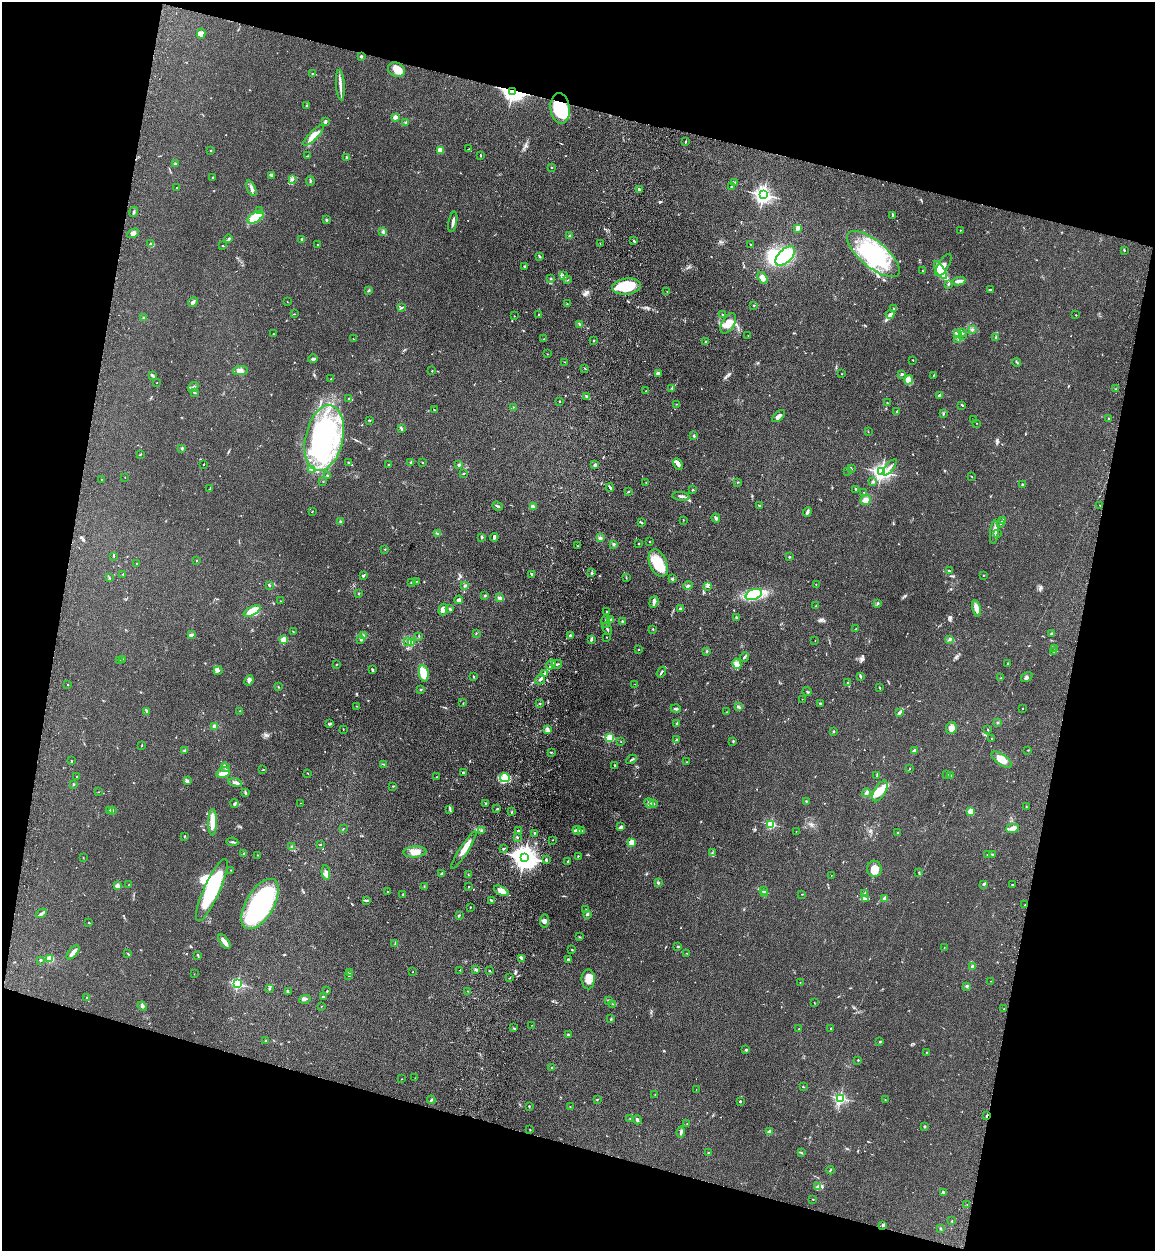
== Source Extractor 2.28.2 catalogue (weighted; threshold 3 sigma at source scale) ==
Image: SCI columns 360-4969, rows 36-5030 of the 5209 x 5064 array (HDU 1 of 3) = the unmasked area's bounding box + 8 px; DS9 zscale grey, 4 x 4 block average (1 PNG px = mean of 4 x 4 image px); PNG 1157 x 1253 px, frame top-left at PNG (2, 2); each listed source drawn as its Kron ellipse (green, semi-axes under 4 px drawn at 4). Shown black and unused: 30% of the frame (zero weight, under 3 of 4 exposures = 6% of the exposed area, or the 3 px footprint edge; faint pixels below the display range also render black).
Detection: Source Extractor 2.28.2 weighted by HDU 2 'WHT'. Background 0.135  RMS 0.0077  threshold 0.0348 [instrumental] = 3 sigma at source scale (4.5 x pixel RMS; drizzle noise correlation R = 1.50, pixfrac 1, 0.05/0.05 arcsec/px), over >= 5 px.
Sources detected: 668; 10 inside a brighter object's white glare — neither listed nor drawn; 10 coinciding with a brighter row at this scale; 38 inside a brighter listed object's ellipse — not listed separately; of the other 610, all 500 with FLUX_AUTO >= 1.44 (the completeness limit of this list) listed and drawn (110 fainter detections not listed), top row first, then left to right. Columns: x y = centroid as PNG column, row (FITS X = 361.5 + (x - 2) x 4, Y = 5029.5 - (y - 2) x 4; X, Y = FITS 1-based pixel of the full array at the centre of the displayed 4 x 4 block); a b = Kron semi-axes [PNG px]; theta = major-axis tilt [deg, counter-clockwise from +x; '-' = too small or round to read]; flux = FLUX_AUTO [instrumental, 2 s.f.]
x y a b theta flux
201 34 5 4 - 20
361 56 2 2 - 32
396 70 9 7 -27 56
312 74 4 2 - 2.6
340 85 15 2 -85 25
512 91 3 3 - 2700
307 105 2 2 - 2.4
560 108 15 9 -83 190
395 117 2 2 - 80
325 122 4 2 - 8.9
406 123 3 2 - 4.5
313 135 14 3 44 47
685 141 2 2 - 4.2
469 149 2 2 - 2.2
211 150 2 2 - 2.7
440 150 4 3 - 38
308 156 4 2 - 4.4
480 156 2 2 - 2.1
346 157 3 2 - 4.5
175 164 2 2 - 4.6
552 167 2 2 - 2.1
271 175 3 2 - 11
213 177 2 2 - 8
292 179 2 2 - 2.5
310 181 5 2 - 3.2
735 183 3 3 - 6.2
732 186 2 2 - 2.9
177 188 2 2 - 2.1
251 188 8 2 -66 13
639 189 3 2 - 11
763 195 2 2 - 1900
259 211 3 2 - 3.2
134 212 5 2 - 6.1
893 215 3 2 - 5.2
255 217 9 5 30 120
326 220 2 2 - 4.5
453 222 10 2 80 17
797 228 4 4 - 11
960 230 2 2 - 1.7
383 232 4 3 - 8.7
133 233 6 3 28 16
569 235 2 2 - 3.2
228 239 4 2 - 6.1
302 239 4 2 - 5.3
633 240 2 2 - 3.4
151 243 3 2 - 5.7
600 244 2 2 - 4.6
750 244 2 2 - 3.2
317 245 2 2 - 1.6
223 246 3 2 - 2.3
1124 250 2 2 - 5.6
873 254 32 13 -40 470
539 256 4 2 - 5
785 256 12 6 43 270
943 265 12 5 59 39
524 266 2 2 - 12
940 270 10 3 -57 190
923 271 2 2 - 1.7
563 276 3 2 - 4.7
762 278 6 3 -57 26
551 279 2 2 - 3.3
568 280 2 2 - 1.8
959 281 6 2 10 26
948 284 3 2 - 4.4
627 287 14 8 7 180
990 289 3 2 - 4.1
369 290 3 2 - 1.7
667 292 2 2 - 1.9
287 301 2 2 - 1.5
193 302 5 2 - 9.4
567 304 2 2 - 1.6
754 305 2 2 - 1.8
401 308 3 2 - 7.3
894 309 2 2 - 5.7
294 314 2 2 - 1.9
723 314 2 2 - 2.9
890 314 5 3 - 9.5
539 315 2 2 - 3.1
1076 315 2 2 - 2.7
514 316 2 2 - 2.1
144 318 2 2 - 5
728 323 11 6 59 52
580 324 2 2 - 3.5
972 329 2 2 - 1.9
963 333 2 2 - 3.7
274 334 2 2 - 1.5
958 334 2 2 - 2.3
748 335 2 2 - 1.6
962 335 2 2 - 2.7
996 337 2 2 - 4.9
353 339 3 2 - 1.7
544 339 2 2 - 1.9
958 340 2 2 - 1.7
594 341 2 2 - 2.7
706 341 3 2 - 3.4
547 354 2 2 - 3.2
313 359 5 2 - 10
913 360 2 2 - 2.4
564 362 2 2 - 2.1
1017 362 4 2 - 3.9
585 368 3 2 - 3.1
240 371 7 4 5 19
432 371 2 2 - 1.9
658 373 3 3 - 14
841 374 2 2 - 1.5
902 374 3 2 - 6.6
934 375 3 2 - 2.8
152 376 4 2 - 9.4
331 379 2 2 - 1.5
909 380 5 3 - 13
157 383 2 2 - 3
193 387 6 2 38 9
672 388 2 2 - 3.3
1115 389 2 2 - 2.7
646 391 2 2 - 4.7
194 392 3 2 - 5.7
939 395 2 2 - 5.5
587 397 3 2 - 7.4
348 399 2 2 - 2
560 401 2 2 - 9
887 403 2 2 - 1.5
676 404 2 2 - 2.4
962 405 4 2 - 3.5
513 407 2 2 - 1.7
434 410 2 2 - 2.8
897 411 2 2 - 3.1
943 414 2 2 - 4.7
779 416 8 3 40 18
1109 419 4 2 - 2.9
370 420 2 2 - 1.9
973 420 2 2 - 1.8
976 423 2 2 - 3.2
402 429 4 2 - 5.4
868 431 3 2 - 2
694 436 3 2 - 5.2
324 438 33 19 77 520
182 448 3 2 - 5.3
140 454 2 2 - 2.8
411 462 3 2 - 6.4
422 462 2 2 - 2.3
348 463 3 2 - 5.9
203 464 2 2 - 3.7
388 464 2 2 - 1.7
678 464 6 4 -61 21
459 465 3 2 - 6.2
595 465 2 2 - 41
890 467 10 2 51 13
851 468 3 2 - 2.8
312 470 2 2 - 3.9
848 471 2 2 - 1.8
881 472 2 2 - 1700
463 474 2 2 - 2.4
327 476 2 2 - 3.4
125 477 2 2 - 1.5
972 477 2 2 - 2
101 479 2 2 - 2.8
323 481 2 2 - 1.6
646 482 2 2 - 1.5
737 482 2 2 - 1.7
873 482 3 2 - 6.7
1022 484 2 2 - 3.2
610 487 4 2 - 8.7
210 489 4 2 - 2.9
856 489 3 2 - 3.7
693 490 2 2 - 2.6
628 492 2 2 - 2.5
864 493 2 2 - 2.2
681 496 9 2 -7 12
866 500 6 4 38 22
759 505 2 2 - 3
1100 505 2 2 - 2
497 506 5 2 - 8.6
533 507 4 2 - 6.8
312 512 3 2 - 1.9
807 512 5 2 - 15
716 518 4 3 - 9.9
683 520 2 2 - 1.7
1003 520 4 2 - 6
340 522 3 2 - 5.1
641 522 3 2 - 4.6
1001 523 2 2 - 2.5
994 532 11 3 84 30
437 533 2 2 - 3.3
997 534 4 2 - 5.7
482 537 3 2 - 5.2
494 537 4 2 - 12
600 538 3 3 - 7.7
650 542 2 2 - 1.9
613 544 3 2 - 4
639 544 2 2 - 9.9
577 546 2 2 - 2
385 549 2 2 - 2.2
114 556 3 2 - 2.6
789 557 2 2 - 4.1
197 560 2 2 - 9
658 563 14 8 -67 120
137 564 2 2 - 9.1
949 571 3 2 - 4.6
592 573 2 2 - 7
123 574 2 2 - 7.7
532 574 3 2 - 5.9
983 575 2 2 - 1.9
363 576 3 3 - 5.5
109 578 2 2 - 2.5
626 578 3 2 - 2.3
672 579 2 2 - 33
417 581 2 2 - 1.7
412 583 4 2 - 5
816 584 2 2 - 1.7
269 585 3 2 - 4.5
465 586 3 3 - 5.3
688 586 5 2 - 6.4
707 586 4 2 - 5.3
358 594 2 2 - 2.8
754 594 8 5 19 240
485 595 3 2 - 3.8
499 598 4 3 - 9.8
459 600 4 2 - 13
281 601 2 2 - 2
654 602 6 3 72 15
877 603 3 2 - 4.1
816 606 2 2 - 1.9
680 608 3 2 - 4.6
443 609 6 4 74 26
450 609 3 2 - 7.6
976 609 8 3 -77 37
252 611 9 4 27 99
607 612 3 2 - 6.5
736 617 2 2 - 2.9
611 619 3 2 - 5.6
606 621 6 2 86 8.5
622 621 2 2 - 3
607 629 6 2 -66 8.9
653 629 2 2 - 2.6
856 629 2 2 - 1.9
293 631 2 2 - 1.6
476 633 2 2 - 1.8
1052 634 2 2 - 15
191 635 3 2 - 10
363 636 3 3 - 7.1
419 636 2 2 - 2.7
570 636 3 2 - 7.6
607 637 2 2 - 1.7
591 639 3 2 - 5.9
284 640 2 2 - 210
361 640 3 2 - 5.9
949 640 2 2 - 3.8
408 641 4 2 - 7.7
815 641 2 2 - 1.6
412 642 4 3 - 13
1055 648 3 2 - 3.2
638 650 2 2 - 2.7
707 651 2 2 - 3.5
1054 651 2 2 - 2.9
744 657 5 2 - 7
123 659 2 2 - 1.5
120 661 2 2 - 1.5
336 664 2 2 - 1.9
557 664 5 2 - 5.3
737 664 5 4 - 17
1008 664 2 2 - 5
551 665 5 3 - 9.2
372 670 3 2 - 6.5
218 671 4 3 - 7.5
661 672 6 2 57 7.4
424 673 8 4 -80 120
545 673 4 3 - 9.4
860 676 3 2 - 5.3
473 677 2 2 - 3.6
1027 677 6 2 34 6.8
1001 678 2 2 - 1.8
540 679 5 2 - 12
249 680 5 3 - 14
848 683 3 2 - 4.1
635 684 2 2 - 1.6
68 685 2 2 - 2.7
278 687 2 2 - 2.6
880 688 3 2 - 3.6
421 690 2 2 - 3.5
807 692 4 2 - 3.5
802 699 2 2 - 1.9
463 703 2 2 - 1.6
540 703 2 2 - 2.6
820 703 3 2 - 3.7
357 706 2 2 - 1.8
739 707 3 2 - 4.3
676 709 5 2 - 7.1
1023 709 2 2 - 3.9
146 711 4 2 - 4.3
240 711 2 2 - 2.5
727 712 2 2 - 1.6
899 713 4 4 - 8
998 722 2 2 - 3.4
677 723 3 2 - 3.7
330 724 2 2 - 3
215 726 4 3 - 14
951 728 6 5 - 25
343 729 2 2 - 2.2
547 729 3 3 - 13
987 729 2 2 - 2.1
833 731 2 2 - 2.9
610 738 2 2 - 370
991 738 2 2 - 3.1
676 740 2 2 - 1.8
621 742 2 2 - 2.1
733 742 3 2 - 3.4
142 745 2 2 - 1.8
185 750 3 2 - 4.8
1028 750 2 2 - 2.3
914 751 4 3 - 11
551 752 2 2 - 2.6
632 759 5 2 - 6.5
1001 759 12 5 -36 54
71 761 3 2 - 2.8
687 762 2 2 - 1.4
384 764 4 2 - 3.8
615 765 3 2 - 5.6
225 767 5 3 - 10
909 769 2 2 - 1.9
263 770 3 2 - 3.1
223 773 7 5 22 30
308 773 2 2 - 1.6
464 773 4 2 - 11
947 774 2 2 - 1.8
77 776 3 2 - 2.7
877 776 3 2 - 3
950 776 3 2 - 4.9
437 777 2 2 - 2.7
505 778 5 4 - 27
187 781 4 3 - 11
235 783 7 2 -14 14
73 784 2 2 - 3.1
393 786 3 2 - 3.2
880 791 11 5 59 71
99 792 2 2 - 1.6
245 793 3 2 - 3.8
866 793 4 3 - 10
806 801 2 2 - 2.9
234 803 4 2 - 6.3
300 803 2 2 - 1.7
485 803 2 2 - 2.7
649 803 5 3 - 11
653 803 3 3 - 7.7
1026 807 2 2 - 2.8
450 809 2 2 - 2.4
497 809 2 2 - 3.1
110 810 2 2 - 1.7
113 810 3 2 - 2.9
971 811 2 2 - 160
512 812 3 2 - 3.7
213 822 13 4 89 62
771 824 2 2 - 440
621 827 4 3 - 18
1012 828 7 4 12 21
343 829 3 2 - 2.3
577 830 5 4 - 11
481 831 2 2 - 2.9
518 831 3 2 - 3.1
581 831 2 2 - 4.4
796 831 2 2 - 1.5
898 832 2 2 - 1.8
534 833 2 2 - 3.4
185 836 2 2 - 3.2
517 837 2 2 - 3.6
552 840 2 2 - 1.7
232 842 6 2 -10 6.4
632 842 2 2 - 170
320 845 2 2 - 7.8
292 847 3 2 - 3.9
503 849 2 2 - 3.3
464 850 22 4 57 54
415 852 11 5 4 44
244 853 3 2 - 2.4
712 853 2 2 - 1.8
987 854 2 2 - 1.7
992 854 3 2 - 3.1
257 855 2 2 - 2
578 856 2 2 - 3.2
83 857 2 2 - 1.7
524 857 4 3 - 5600
546 860 3 2 - 4.5
568 861 3 2 - 3.7
874 869 8 7 - 51
231 870 2 2 - 2.1
919 872 2 2 - 2.4
326 873 7 3 -84 19
442 874 3 3 - 6.7
468 874 2 2 - 2.1
831 875 2 2 - 1.9
658 883 3 2 - 5.1
129 884 2 2 - 1.5
984 884 3 2 - 3.5
1012 884 3 2 - 3.3
117 886 2 2 - 91
424 886 2 2 - 2.4
468 887 2 2 - 3.7
212 890 34 8 66 340
387 891 2 2 - 1.8
501 891 8 4 -27 40
763 891 4 2 - 8.5
403 894 2 2 - 3.1
765 894 3 2 - 6.9
802 894 2 2 - 1.6
864 894 4 2 - 8
885 898 2 2 - 72
866 899 3 2 - 3.1
366 900 4 2 - 5.2
491 900 4 2 - 5.5
260 904 28 14 59 720
1025 905 3 2 - 3.3
470 907 2 2 - 6.6
586 909 2 2 - 1.4
41 913 6 3 32 8.6
587 914 3 3 - 7
459 915 2 2 - 2.1
544 921 7 4 87 15
89 923 2 2 - 3
580 937 2 2 - 2.2
224 942 8 2 -55 41
395 944 3 2 - 2.8
678 946 2 2 - 4.5
944 948 2 2 - 2.3
572 950 2 2 - 3.4
73 952 8 2 49 41
687 953 2 2 - 1.9
128 954 3 2 - 1.9
198 955 4 2 - 4.7
521 958 3 2 - 6.2
50 959 2 2 - 250
40 960 3 2 - 4.7
568 960 2 2 - 27
973 967 3 3 - 12
460 970 2 2 - 2.9
476 970 3 2 - 9.4
489 971 2 2 - 2.9
349 972 3 2 - 5.3
413 972 2 2 - 1.9
194 974 2 2 - 2
349 976 3 2 - 2.4
510 978 2 2 - 1.9
588 979 10 6 90 38
991 981 2 2 - 1.6
800 982 2 2 - 3.8
237 984 2 2 - 630
967 986 3 2 - 4.6
270 989 3 2 - 2.5
327 991 3 2 - 4.1
468 991 2 2 - 1.7
288 992 2 2 - 2.8
323 997 4 2 - 5.1
87 998 2 2 - 7.8
305 999 6 2 16 6.7
608 1000 3 2 - 3.3
814 1003 3 2 - 1.6
613 1004 2 2 - 1.6
142 1006 5 3 - 8.8
321 1006 2 2 - 1.5
1003 1009 2 2 - 1.5
611 1019 3 2 - 4
532 1025 2 2 - 1.6
514 1028 2 2 - 1.8
831 1028 2 2 - 5.4
799 1029 2 2 - 2.2
568 1035 3 2 - 5.1
266 1041 3 2 - 8.4
880 1042 2 2 - 5.2
746 1050 3 2 - 5.3
926 1053 2 2 - 1.7
858 1060 2 2 - 8.9
552 1068 3 2 - 2.5
415 1078 2 2 - 1.8
401 1079 2 2 - 2
803 1087 2 2 - 2.9
696 1089 2 2 - 1.8
655 1095 2 2 - 2
840 1098 2 2 - 770
597 1099 2 2 - 3
431 1100 4 2 - 4.6
885 1100 2 2 - 1.6
740 1101 3 2 - 4.1
529 1106 3 2 - 2.7
570 1107 2 2 - 4.6
987 1116 3 2 - 6.1
630 1119 2 2 - 1.4
637 1120 4 2 - 11
687 1124 2 2 - 1.8
924 1126 2 2 - 23
530 1130 2 2 - 1.9
681 1132 5 2 - 11
770 1132 2 2 - 91
708 1153 2 2 - 3.6
801 1153 3 2 - 3.4
830 1170 4 2 - 2.6
817 1186 3 2 - 4
944 1192 3 2 - 6.9
813 1199 2 2 - 1.8
967 1205 2 2 - 2
952 1221 3 2 - 2.2
883 1225 2 2 - 7
941 1229 2 2 - 5.7
Overlapping masked pixels (flux is a lower limit): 3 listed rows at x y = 512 91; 560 108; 987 1116
Diffuse or blended objects may show on this block-average render without a row.